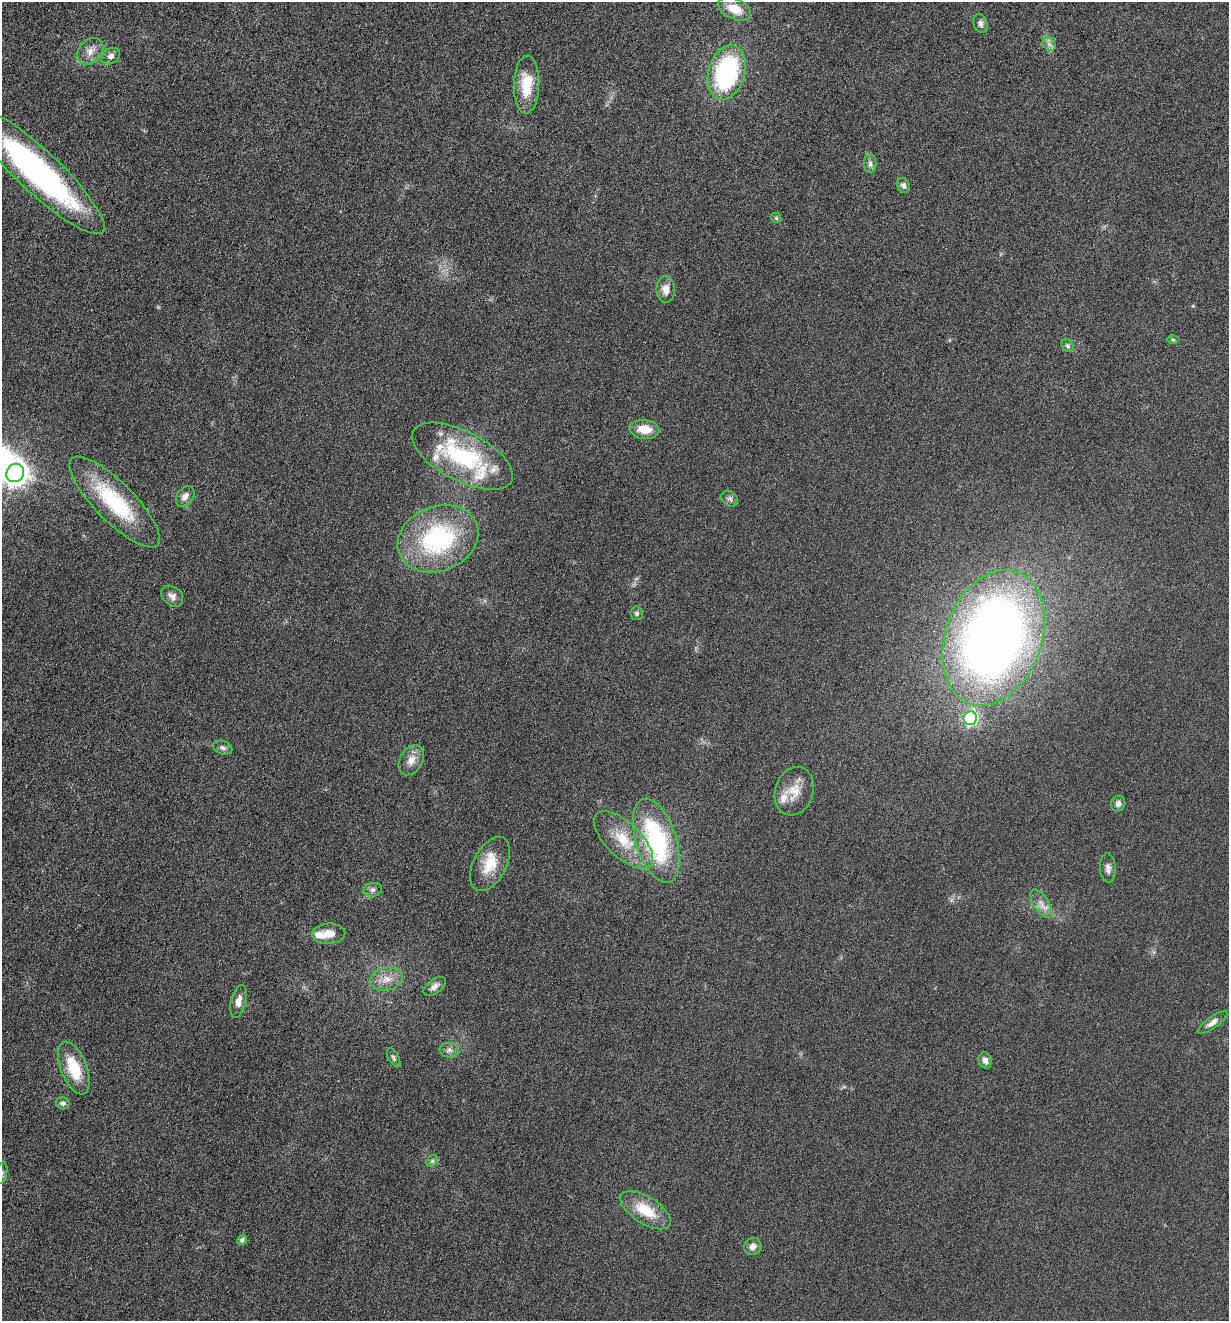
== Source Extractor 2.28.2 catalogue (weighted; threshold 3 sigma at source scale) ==
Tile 11 of 4 x 4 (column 3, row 3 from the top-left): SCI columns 2731-3957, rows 1332-2650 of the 5322 x 5306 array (HDU 1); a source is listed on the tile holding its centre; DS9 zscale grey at full resolution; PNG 1231 x 1323 px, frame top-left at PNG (2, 2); each listed source drawn as its Kron ellipse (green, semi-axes under 4 px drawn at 4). Nothing masked; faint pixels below the display range render black.
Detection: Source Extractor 2.28.2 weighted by HDU 2 'WHT'; one run over the whole footprint, this tile lists its part. Background 0.0753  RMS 0.0097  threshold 0.0395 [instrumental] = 3 sigma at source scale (4.09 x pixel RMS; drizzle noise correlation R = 1.36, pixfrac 0.8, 0.05/0.05 arcsec/px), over >= 5 px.
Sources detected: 57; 7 inside a brighter listed object's ellipse — not listed separately; the other 50 listed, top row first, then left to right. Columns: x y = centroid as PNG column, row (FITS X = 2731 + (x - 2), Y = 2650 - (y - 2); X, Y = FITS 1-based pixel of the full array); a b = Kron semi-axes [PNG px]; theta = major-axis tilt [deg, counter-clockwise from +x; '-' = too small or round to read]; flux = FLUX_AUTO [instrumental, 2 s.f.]
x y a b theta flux
734 9 17 10 -23 17
980 23 9 6 -68 3.6
1049 44 7 5 -45 3.1
90 51 15 11 45 8.8
111 56 10 7 32 4.3
727 73 28 18 73 120
527 84 29 12 88 28
870 163 9 6 90 3.4
38 171 89 21 -43 240
903 186 8 6 -65 2.9
776 218 5 4 - 1.2
666 289 13 9 -90 8.2
1173 340 6 4 -1 1.2
1067 346 7 5 -45 2.4
644 429 15 9 -6 15
462 456 55 24 -27 100
15 473 9 8 - 1000
185 496 11 8 54 5.7
730 499 9 7 -37 2.8
115 502 61 19 -45 75
438 539 41 32 21 130
172 596 12 9 -40 5
637 613 7 6 - 2.1
994 638 70 48 70 800
970 718 7 6 - 150
222 748 10 6 -19 3
411 760 16 11 60 9.1
794 791 25 19 71 19
1118 804 8 7 - 4.3
624 840 37 17 -44 34
656 841 44 20 -72 110
490 864 29 16 63 24
1108 868 15 8 -87 4.8
373 890 9 7 11 3.4
1041 904 16 7 -57 6.9
329 934 17 10 4 13
387 979 16 11 11 11
435 986 13 7 36 4.7
238 1001 17 7 76 6.9
1213 1022 17 6 35 5.5
449 1050 9 7 -3 3.7
394 1058 10 5 -61 2.3
985 1060 8 6 -74 5
74 1068 28 13 -69 35
63 1103 7 6 - 2.6
432 1161 6 5 - 1.9
2 1173 11 5 79 2.8
646 1210 29 13 -32 28
242 1240 5 5 - 2.5
753 1246 9 8 - 4.7
Isophote crosses this tile's border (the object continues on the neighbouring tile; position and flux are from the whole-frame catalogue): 2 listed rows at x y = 15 473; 2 1173